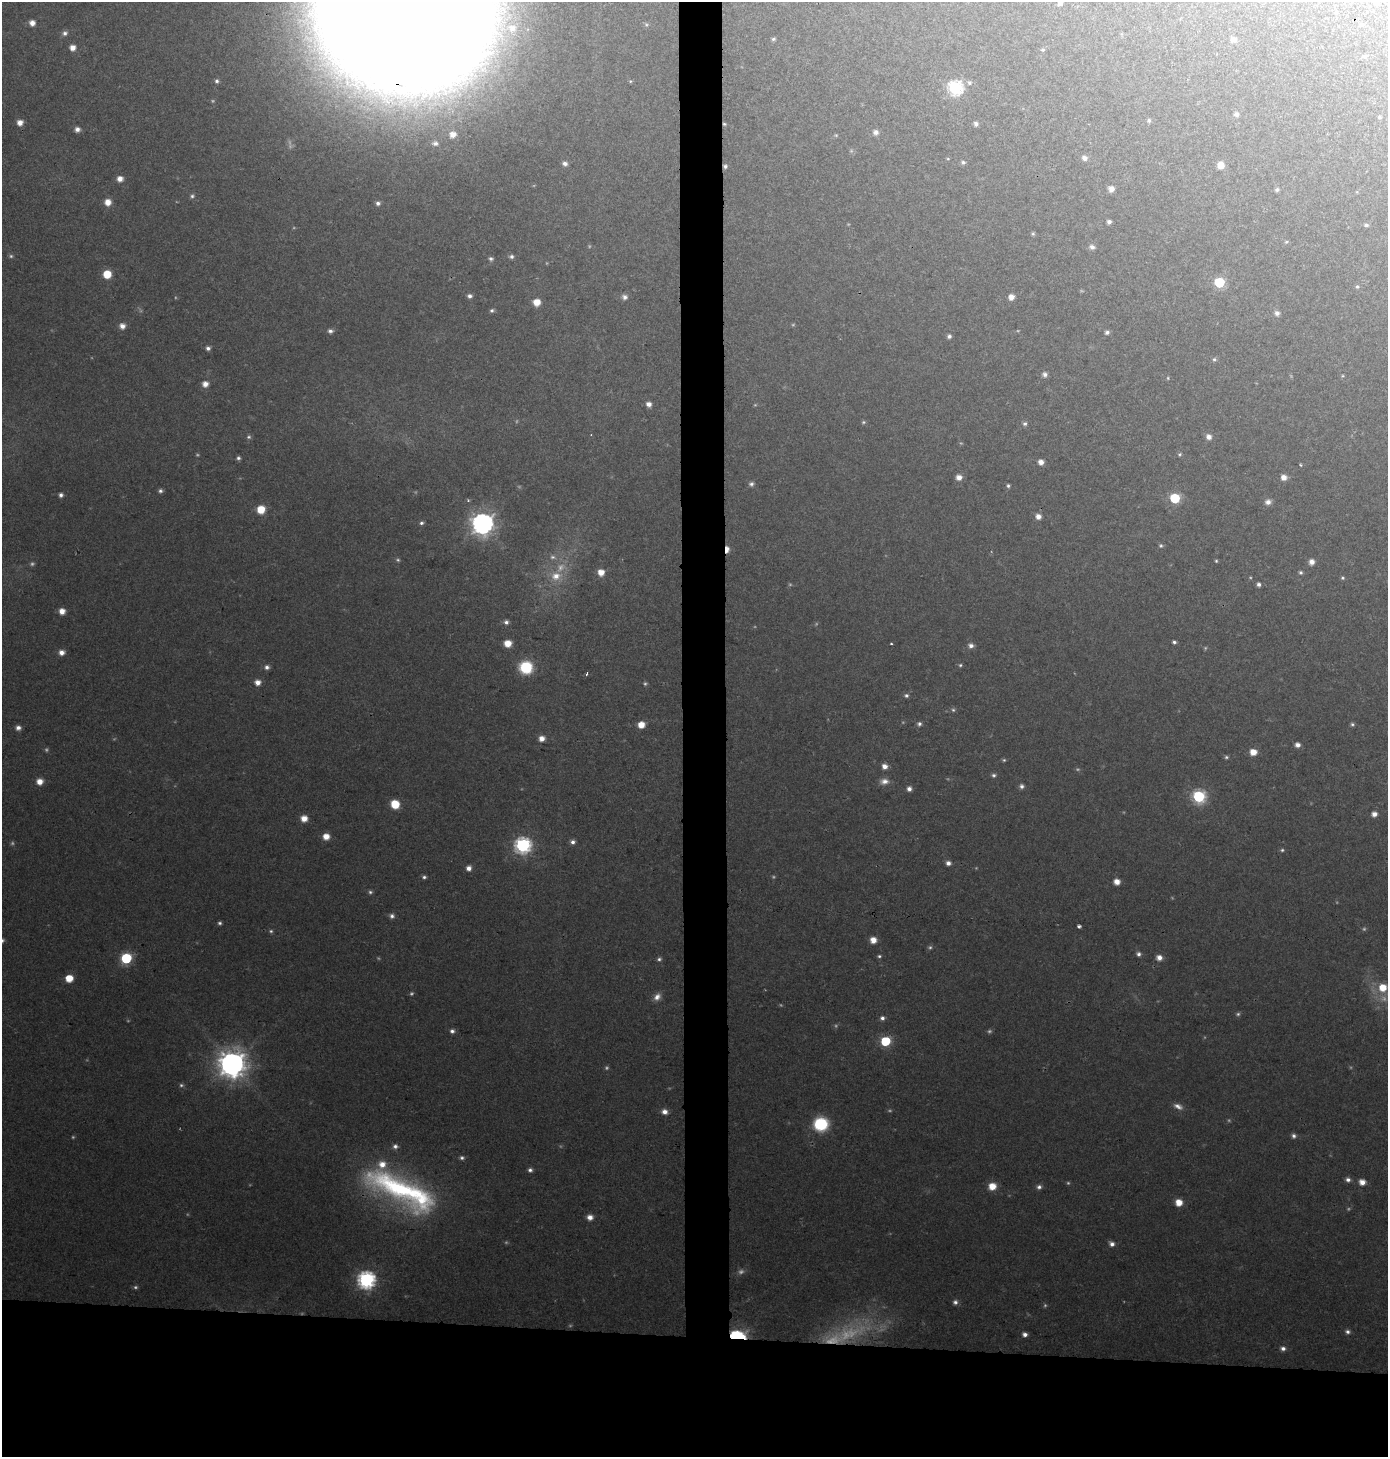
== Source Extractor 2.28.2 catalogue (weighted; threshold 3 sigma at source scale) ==
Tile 8 of 3 x 3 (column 2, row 3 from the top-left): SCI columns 1616-3001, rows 10-1464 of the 4620 x 4374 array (HDU 1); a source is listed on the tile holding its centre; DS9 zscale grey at full resolution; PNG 1390 x 1459 px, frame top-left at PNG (2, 2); no overlay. Shown black and unused: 11% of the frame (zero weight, under 2 of 3 exposures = <1% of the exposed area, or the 3 px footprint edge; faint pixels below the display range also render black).
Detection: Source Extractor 2.28.2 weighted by HDU 2 'WHT'; one run over the whole footprint, this tile lists its part. Background 0.055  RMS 0.0061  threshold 0.0277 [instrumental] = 3 sigma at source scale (4.5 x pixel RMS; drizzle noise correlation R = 1.50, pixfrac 1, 0.0396/0.0396 arcsec/px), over >= 5 px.
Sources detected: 229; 55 too faint to see at this stretch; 1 cosmic-ray / hot-pixel residue — not listed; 1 inside a brighter listed object's ellipse — not listed separately; the other 172 listed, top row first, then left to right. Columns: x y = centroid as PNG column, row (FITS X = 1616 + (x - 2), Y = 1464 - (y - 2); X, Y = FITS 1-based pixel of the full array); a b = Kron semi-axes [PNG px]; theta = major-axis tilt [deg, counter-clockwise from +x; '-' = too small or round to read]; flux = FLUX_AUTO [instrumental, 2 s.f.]
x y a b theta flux
1060 3 5 5 - 3.3
404 4 111 106 -17 9000
1377 4 5 4 - 0.96
1336 12 4 4 - 0.65
32 23 6 6 - 4.7
1362 24 6 4 -21 0.91
512 28 14 12 -11 12
65 33 7 6 - 2.5
773 39 5 4 - 1.3
1233 40 6 6 - 2.8
73 48 6 6 - 5.4
1043 50 6 5 - 0.95
1364 56 6 5 - 1.3
217 81 5 5 - 1.5
969 83 7 6 - 1.8
955 88 7 7 - 130
1236 114 6 5 - 2.2
1379 117 5 4 - 0.86
1149 120 5 5 - 1.3
20 123 6 6 - 5.6
724 124 5 4 - 0.87
976 124 5 5 - 2.2
77 129 6 6 - 3.3
876 132 7 6 - 3.2
453 135 7 6 - 6.9
435 143 10 7 -5 3.2
1085 158 6 5 - 3.2
948 159 5 3 - 0.6
963 162 6 5 - 1.5
565 164 6 5 - 2.9
1220 165 6 6 - 8
725 166 5 5 - 1.6
120 179 6 5 - 5.4
1111 189 6 6 - 4.3
1277 190 6 5 - 1.5
192 196 6 5 - 1.5
108 202 7 6 - 7.1
378 203 5 5 - 2.3
1109 222 5 5 - 2
1366 225 6 4 -9 1.3
1033 234 5 4 - 1
1286 242 5 5 - 0.93
1092 247 7 6 - 2.6
511 256 6 5 - 1.8
491 259 6 6 - 1.7
107 274 6 6 - 18
1219 282 6 6 - 53
1357 287 6 5 - 1.1
470 296 5 5 - 2.3
624 297 8 7 - 2.7
1011 297 6 6 - 5.1
537 302 6 6 - 8.5
492 310 6 5 - 1.5
1277 313 6 6 - 2.9
122 326 5 5 - 5.3
330 331 7 5 2 2.2
1107 332 6 5 - 2
949 336 5 5 - 1.9
208 348 5 5 - 2.1
1214 359 6 6 - 1.4
1045 374 6 6 - 2.5
1342 376 5 4 - 0.72
1168 378 5 4 - 0.8
205 384 6 6 - 5.3
649 404 5 5 - 3.7
1025 424 6 6 - 1.8
1209 437 6 6 - 4.1
1180 454 6 5 - 1.1
238 458 5 5 - 1.5
1041 462 5 5 - 4.5
1300 465 3 3 - 1.2
959 477 6 6 - 4.5
1284 477 6 6 - 4.8
751 484 7 6 - 2
1008 486 5 4 - 1.3
160 491 6 5 - 1.8
61 495 5 5 - 2.1
1175 498 6 6 - 48
1268 502 8 7 - 3.7
261 509 7 6 - 14
1038 516 6 6 - 4.2
421 523 5 5 - 1.6
482 523 8 8 - 520
1161 546 6 5 - 1.3
727 549 6 4 87 7.6
1216 561 4 3 - 0.81
1312 562 6 6 - 4.7
601 572 5 5 - 8.7
1301 572 5 5 - 1.3
556 576 15 12 13 11
1343 578 5 5 - 1
1258 584 5 5 - 1.9
62 611 5 5 - 6.8
506 622 6 6 - 2.2
1174 642 4 3 - 1.6
508 643 6 6 - 9.6
891 644 3 2 - 0.77
971 645 7 6 - 3.1
61 652 7 6 - 4.3
960 665 5 4 - 1.1
267 667 6 6 - 2.4
526 667 12 12 - 27
586 673 4 2 - 1.2
258 682 5 5 - 5.9
906 695 6 5 - 1.7
953 710 6 6 - 1.3
919 724 6 6 - 1.8
1352 724 5 4 - 1.2
641 725 6 5 - 9.3
18 728 7 6 - 3.1
542 738 6 5 - 5.4
1297 745 6 5 - 3.4
1253 752 6 6 - 8.4
1226 757 5 5 - 1.2
884 766 6 5 - 4.6
994 775 7 5 0 1.6
884 781 12 7 5 4.3
40 782 7 6 - 6.2
1022 786 6 6 - 2.1
909 789 5 5 - 3
1199 796 7 7 - 100
395 804 7 6 - 19
1374 814 5 5 - 4.2
304 818 6 6 - 7.2
326 837 5 5 - 8.6
573 842 6 5 - 2.7
522 845 7 7 - 180
1282 850 5 4 - 1.1
948 863 5 5 - 3.2
469 868 6 5 - 3.9
424 877 5 4 - 1.5
1117 882 6 5 - 6
370 892 6 5 - 1.4
392 916 7 6 - 2.3
220 923 4 4 - 1.3
1079 927 4 3 - 2.1
2 940 6 5 - 2
873 940 6 6 - 7.6
1139 954 6 5 - 2
879 956 6 4 3 1.2
126 958 6 6 - 67
1159 958 6 6 - 4.7
659 959 6 5 - 1.5
69 978 5 5 - 15
1383 988 10 9 - 13
657 997 10 7 50 4.3
882 1018 6 5 - 2.4
452 1031 6 5 - 2.2
885 1041 6 6 - 46
232 1064 9 9 - 940
1178 1106 12 6 -24 3.8
665 1112 7 6 - 4.1
821 1124 9 9 - 58
1294 1136 6 6 - 2.1
395 1146 7 6 - 2.5
462 1158 6 5 - 1.7
530 1170 5 5 - 2.1
1348 1180 6 6 - 2.7
1362 1182 6 5 - 7
992 1186 7 7 - 10
1039 1187 6 6 - 2.2
402 1190 93 28 -26 150
1179 1202 6 6 - 9.8
590 1217 7 6 - 4.4
1112 1244 6 6 - 3
366 1280 7 7 - 240
955 1302 6 6 - 2.2
1348 1332 6 6 - 2.2
1025 1334 5 5 - 3.1
737 1336 11 6 3 72
833 1340 36 16 2 25
1283 1348 6 6 - 2.6
Overlapping masked pixels (flux is a lower limit): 7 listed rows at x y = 404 4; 724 124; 725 166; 727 549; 402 1190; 737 1336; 833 1340
Isophote crosses this tile's border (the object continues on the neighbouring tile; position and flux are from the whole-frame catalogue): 3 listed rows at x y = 1060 3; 404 4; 2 940